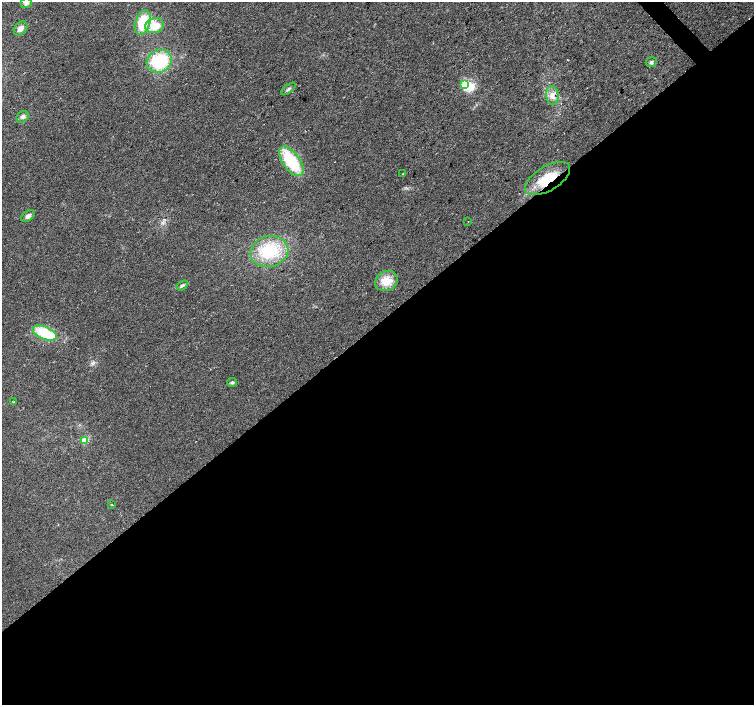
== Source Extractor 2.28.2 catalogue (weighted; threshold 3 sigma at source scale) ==
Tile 15 of 4 x 4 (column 3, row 4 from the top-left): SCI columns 3012-4514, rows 213-1618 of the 6018 x 5985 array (HDU 1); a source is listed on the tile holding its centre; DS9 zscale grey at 2 x 2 block average (1 PNG px = mean of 2 x 2 image px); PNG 756 x 707 px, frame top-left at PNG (2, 2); each listed source drawn as its Kron ellipse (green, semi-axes under 4 px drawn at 4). Shown black and unused: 54% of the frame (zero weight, under 2 of 3 exposures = <1% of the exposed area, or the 3 px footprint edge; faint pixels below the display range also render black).
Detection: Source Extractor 2.28.2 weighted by HDU 2 'WHT'; one run over the whole footprint, this tile lists its part. Background 0.024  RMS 0.0063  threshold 0.0282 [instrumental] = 3 sigma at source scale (4.5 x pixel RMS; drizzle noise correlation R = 1.50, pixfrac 1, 0.0396/0.0396 arcsec/px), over >= 5 px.
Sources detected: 24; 1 inside a brighter object's white glare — neither listed nor drawn; the other 23 listed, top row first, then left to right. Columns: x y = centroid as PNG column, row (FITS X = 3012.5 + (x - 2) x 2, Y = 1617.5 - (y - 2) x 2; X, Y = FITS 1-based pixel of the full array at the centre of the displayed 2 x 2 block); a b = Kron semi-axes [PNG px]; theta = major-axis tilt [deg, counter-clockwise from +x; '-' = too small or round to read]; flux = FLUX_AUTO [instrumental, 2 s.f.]
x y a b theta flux
26 3 5 5 - 4.4
143 22 12 7 71 50
155 26 9 7 8 26
20 28 8 5 48 7.2
159 61 13 11 28 79
651 62 5 5 - 3.2
465 85 4 3 - 85
288 89 8 3 38 2.7
552 95 9 6 -83 8.9
23 117 6 5 - 4.4
291 161 17 8 -54 79
403 174 2 2 - 2.2
548 178 25 12 30 44
28 216 8 5 37 5.7
468 221 2 2 - 0.66
269 251 19 15 13 65
386 281 11 9 26 23
182 285 6 4 35 3.3
45 333 13 6 -23 70
232 382 5 4 - 2.3
13 402 2 2 - 0.97
85 440 3 3 - 32
112 505 3 2 - 0.74
Overlapping masked pixels (flux is a lower limit): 1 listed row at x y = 548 178
Diffuse or blended objects may show on this block-average render without a row.